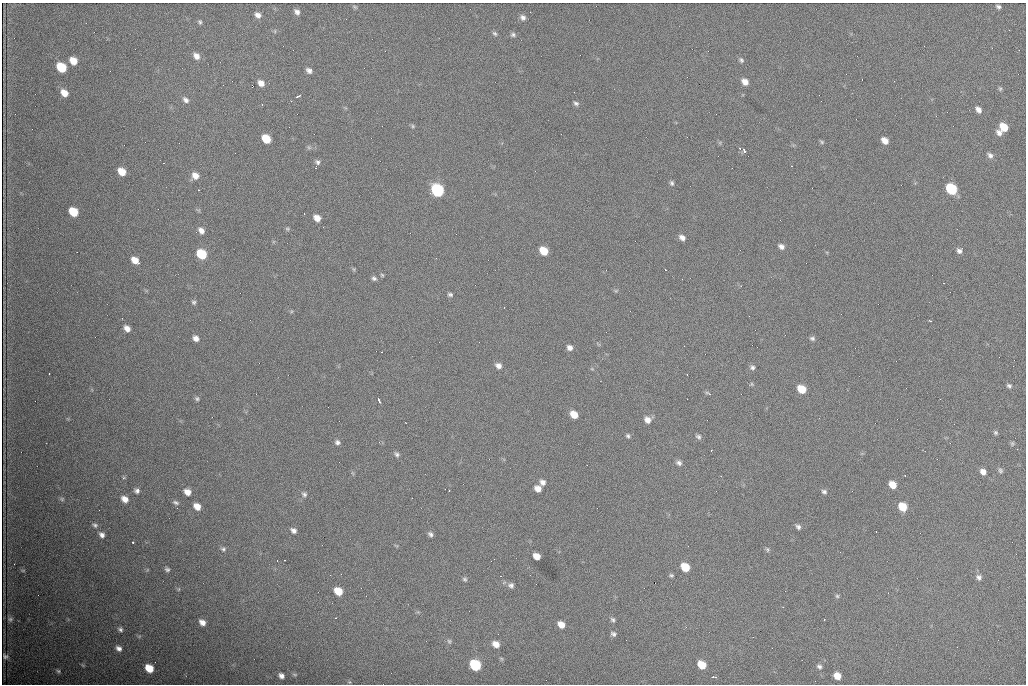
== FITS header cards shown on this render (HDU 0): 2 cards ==
NAXIS1  =                 1024 /fastest changing axis
NAXIS2  =                  682 /next to fastest changing axis

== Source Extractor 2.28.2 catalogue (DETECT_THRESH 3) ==
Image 1024 x 682 px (HDU 0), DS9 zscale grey, 1 PNG px = 1 image px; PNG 1028 x 686 px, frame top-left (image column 1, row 682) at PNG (2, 3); no overlay
Background 2540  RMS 34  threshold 101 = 3 sigma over >= 5 px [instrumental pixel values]
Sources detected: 140; all 140 listed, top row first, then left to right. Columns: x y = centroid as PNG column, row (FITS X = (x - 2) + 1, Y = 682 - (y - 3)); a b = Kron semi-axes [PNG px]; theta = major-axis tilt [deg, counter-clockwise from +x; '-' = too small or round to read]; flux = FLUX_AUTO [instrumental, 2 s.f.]
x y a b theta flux
355 7 8 4 -35 3000
998 7 5 3 - 5000
297 12 7 5 -52 9100
258 15 8 6 -33 11000
523 17 7 6 - 8700
200 22 6 5 - 4100
495 33 7 5 -39 4500
513 35 7 6 - 5900
196 56 9 7 -48 14000
741 60 8 5 -53 5100
73 61 7 6 - 29000
61 67 8 6 -43 91000
309 70 7 5 -40 9500
745 82 7 6 - 16000
261 83 7 6 - 15000
1000 88 6 5 - 3400
64 93 7 6 - 23000
298 96 6 3 27 3900
186 100 8 6 -42 8700
821 101 2 2 - 1000
576 103 7 5 -29 5600
978 110 7 5 -49 12000
413 126 5 5 - 3200
1004 127 7 6 - 42000
999 133 7 6 - 10000
266 139 7 6 - 57000
885 141 7 5 -42 18000
822 142 6 5 - 3300
744 151 4 3 - 7100
990 155 9 6 -45 8100
317 162 8 6 -39 6200
164 163 3 2 - 2200
122 171 7 6 - 34000
195 176 8 7 - 19000
672 183 6 5 - 4800
951 189 8 6 -48 160000
199 190 2 2 - 2000
437 190 8 7 - 320000
73 212 7 6 - 64000
317 218 6 5 - 20000
287 229 6 5 - 3500
201 230 8 6 -49 13000
682 237 7 5 -34 11000
781 246 7 5 -35 9800
544 251 7 6 - 46000
959 251 7 6 - 7900
201 254 7 6 - 99000
135 260 8 6 -39 26000
354 269 6 4 -88 2700
665 269 3 2 - 1800
382 275 5 5 - 2900
374 278 7 6 - 5700
616 291 6 4 1 2900
450 294 7 5 -21 4700
194 302 6 6 - 4700
930 321 4 2 - 3100
127 328 7 6 - 15000
196 338 6 5 - 12000
812 338 7 5 -3 5300
570 348 7 6 - 10000
498 366 8 6 -29 11000
1013 366 2 2 - 8200
752 367 6 6 - 5800
592 369 6 3 -18 2500
49 374 3 2 - 3700
1009 386 6 5 - 4800
802 389 7 6 - 47000
708 393 10 4 -26 3800
197 399 6 5 - 4500
379 401 5 2 - 5200
574 414 7 5 -43 32000
647 420 8 7 - 14000
406 423 2 2 - 1800
995 433 5 5 - 4000
628 436 6 5 - 4100
698 437 8 6 -30 5200
337 442 6 5 - 6600
1012 443 6 5 - 3400
711 450 3 2 - 3100
397 454 7 6 - 5800
679 463 8 6 -23 7200
1000 470 7 6 - 4700
983 472 6 5 - 13000
721 476 3 2 - 1900
123 478 6 4 14 3200
543 482 7 6 - 9500
892 485 7 6 - 27000
538 489 7 6 - 18000
137 490 6 6 - 8100
449 491 3 2 - 2700
187 492 8 6 -31 18000
824 492 7 5 -23 5700
304 494 7 7 - 6100
62 499 6 6 - 3700
125 499 8 7 - 18000
176 503 9 5 -22 6100
197 506 7 6 - 22000
903 507 7 6 - 51000
99 510 2 2 - 890
95 525 8 5 -34 5500
798 527 7 5 -44 6300
293 530 7 5 -37 8800
876 532 2 2 - 1200
430 534 7 5 -54 6200
102 535 7 6 - 9600
133 542 3 2 - 4800
223 549 7 7 - 5800
767 549 7 5 -72 4000
537 556 6 5 - 22000
685 567 7 6 - 53000
167 569 6 5 - 5500
23 570 7 3 -8 2300
671 575 6 4 -22 3700
979 577 7 7 - 7600
465 579 6 5 - 4100
511 585 8 7 - 7700
179 589 6 4 89 2900
338 591 7 6 - 42000
837 596 5 5 - 3600
10 619 7 6 - 5400
613 620 7 6 - 5400
202 622 8 6 -40 14000
561 625 7 6 - 20000
120 629 7 6 - 6000
613 634 7 6 - 6200
139 636 6 4 -17 3300
449 641 7 6 - 4700
496 644 7 6 - 19000
119 648 7 6 - 11000
5 656 5 4 - 5100
83 665 6 4 -35 2600
475 665 8 6 -40 160000
702 665 7 6 - 39000
819 667 7 5 -26 6000
149 668 7 6 - 46000
58 671 7 4 -21 4100
295 674 8 4 -9 3200
281 676 6 5 - 9700
837 676 6 6 - 26000
713 677 5 2 - 3800

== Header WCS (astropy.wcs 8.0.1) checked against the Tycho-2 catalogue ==
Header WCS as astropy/WCSLIB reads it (CRVAL/CRPIX/CD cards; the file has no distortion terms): RA---TAN/DEC--TAN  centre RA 07:09:11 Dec +30:56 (107.30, +30.93 deg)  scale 1.43 arcsec/px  FOV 24.4' x 16.3'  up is -93 deg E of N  parity flipped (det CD > 0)
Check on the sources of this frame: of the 60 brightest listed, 5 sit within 1.5 arcsec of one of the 12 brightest Tycho-2 stars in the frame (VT <= 12.48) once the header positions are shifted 0.09 arcsec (0.02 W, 0.09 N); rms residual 0.42 arcsec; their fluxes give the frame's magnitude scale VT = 24.52 - 2.5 log10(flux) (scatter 0.13 mag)
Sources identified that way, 5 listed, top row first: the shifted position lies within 1.5 arcsec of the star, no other Tycho-2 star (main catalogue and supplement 1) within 3.0 arcsec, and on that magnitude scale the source's flux lands within +1.5 / -3 mag of the star's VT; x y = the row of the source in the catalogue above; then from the Tycho-2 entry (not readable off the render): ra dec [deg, ICRS J2000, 3 dp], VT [Tycho-2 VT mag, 2 dp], TYC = Tycho-2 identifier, HIP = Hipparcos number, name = IAU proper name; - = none
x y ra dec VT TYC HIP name
951 189 107.215 +31.104 11.64 2438-821-1 - -
437 190 107.226 +30.900 10.76 2438-883-1 - -
73 212 107.244 +30.756 12.13 2438-718-1 - -
201 254 107.261 +30.807 12.26 2438-856-1 - -
475 665 107.445 +30.924 11.38 2438-1056-1 - -